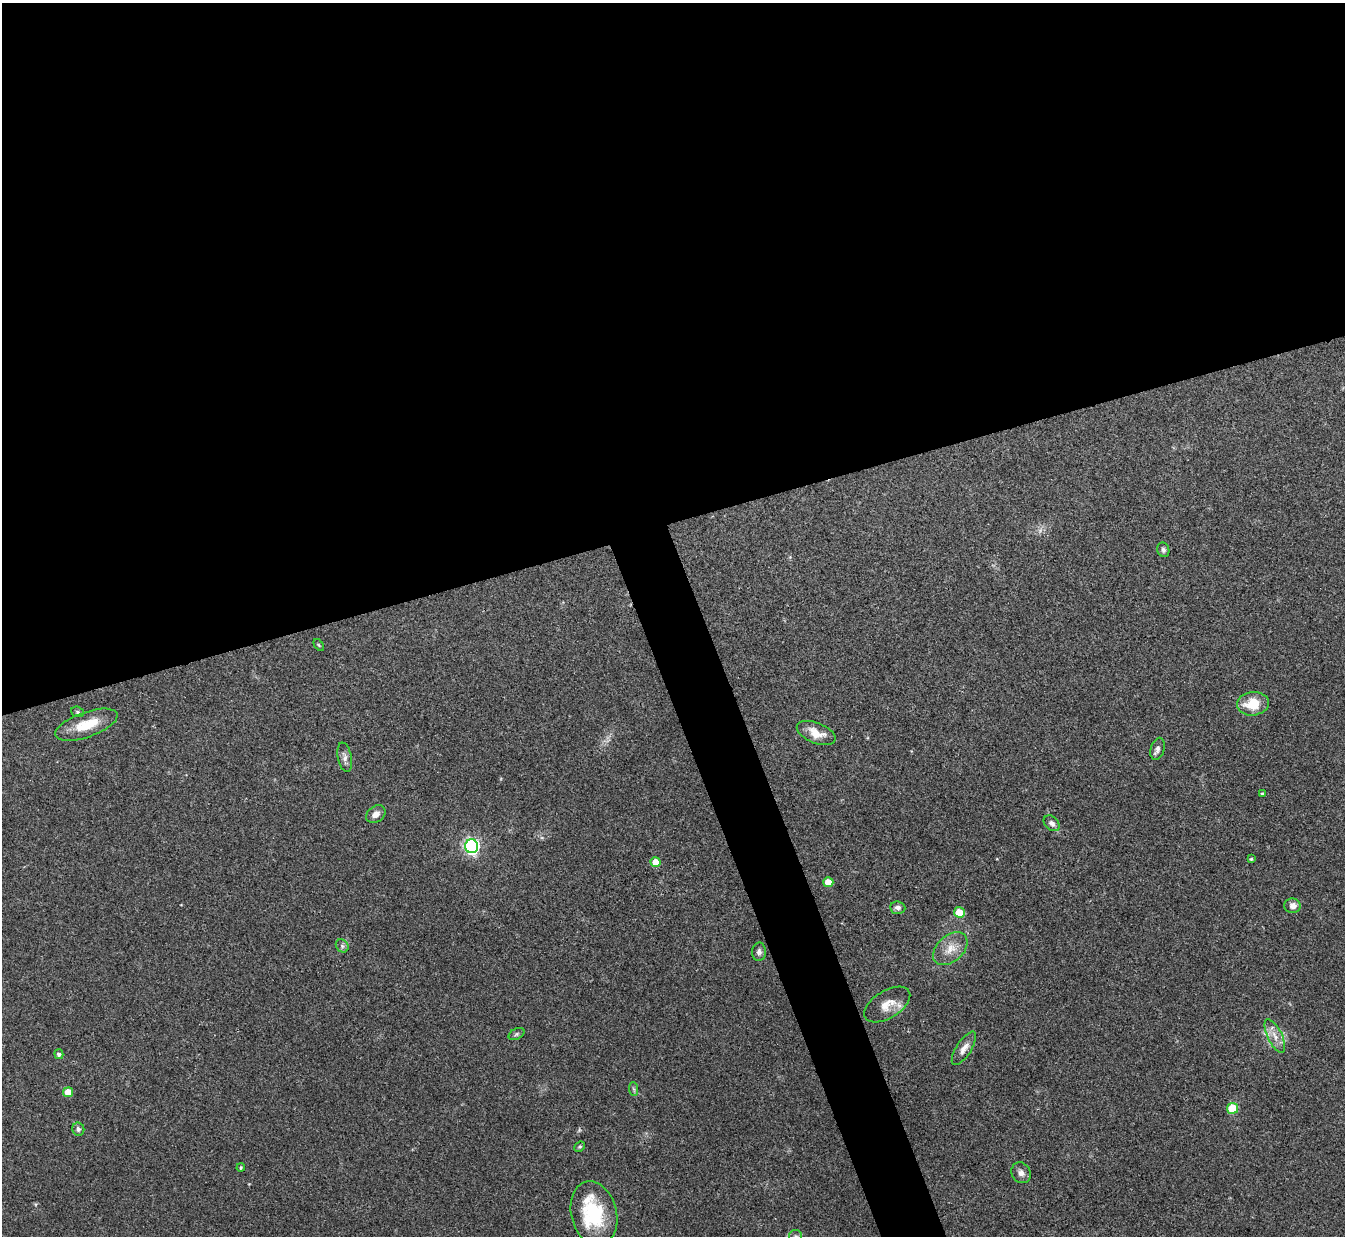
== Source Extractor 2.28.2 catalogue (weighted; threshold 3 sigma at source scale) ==
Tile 2 of 4 x 4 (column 2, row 1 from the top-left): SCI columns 1345-2687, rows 3854-5087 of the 5378 x 5363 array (HDU 1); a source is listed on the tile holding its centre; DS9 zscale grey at full resolution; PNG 1347 x 1238 px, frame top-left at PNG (2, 3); each listed source drawn as its Kron ellipse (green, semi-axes under 4 px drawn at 4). Shown black and unused: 45% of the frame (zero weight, under 3 of 4 exposures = <1% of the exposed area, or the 3 px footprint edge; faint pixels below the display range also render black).
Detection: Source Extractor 2.28.2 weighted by HDU 2 'WHT'; one run over the whole footprint, this tile lists its part. Background 0.0961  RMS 0.006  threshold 0.0271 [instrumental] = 3 sigma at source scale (4.5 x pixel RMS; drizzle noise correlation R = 1.50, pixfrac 1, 0.05/0.05 arcsec/px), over >= 5 px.
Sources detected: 37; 2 inside a brighter listed object's ellipse — not listed separately; the other 35 listed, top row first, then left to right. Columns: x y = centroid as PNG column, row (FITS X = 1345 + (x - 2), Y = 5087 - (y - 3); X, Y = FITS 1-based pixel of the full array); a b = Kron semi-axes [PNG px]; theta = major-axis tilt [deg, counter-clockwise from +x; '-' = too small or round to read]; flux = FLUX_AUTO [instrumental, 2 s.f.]
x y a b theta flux
1163 550 7 6 - 1.5
319 645 7 3 -53 0.72
1253 704 16 11 6 15
77 712 6 5 - 1.1
86 725 33 12 19 16
816 733 20 10 -22 8.3
1158 749 11 7 75 2.8
345 757 15 7 -79 3.1
1262 794 4 3 - 0.69
376 814 10 8 37 3.8
1052 823 9 6 -43 2.5
472 846 7 6 - 160
1251 859 4 4 - 0.72
656 862 5 5 - 8.4
828 882 5 5 - 9.2
1292 906 8 7 - 3.7
898 908 7 6 - 2.1
959 912 5 5 - 11
342 946 7 6 - 1.5
950 949 20 13 41 8.7
759 952 9 7 89 2
887 1004 25 13 32 9.2
516 1034 8 5 28 1.2
1275 1036 18 7 -64 5.6
964 1048 19 7 57 4.4
59 1054 5 4 - 1.7
634 1089 7 4 -87 1.1
68 1092 5 5 - 10
1232 1108 5 5 - 22
78 1129 7 6 - 1.6
580 1147 5 4 - 0.9
241 1168 4 3 - 0.73
1021 1173 11 9 -56 3.1
594 1213 32 22 -76 36
796 1236 6 6 - 1.3
Isophote crosses this tile's border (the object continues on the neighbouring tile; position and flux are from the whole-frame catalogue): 1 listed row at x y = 796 1236